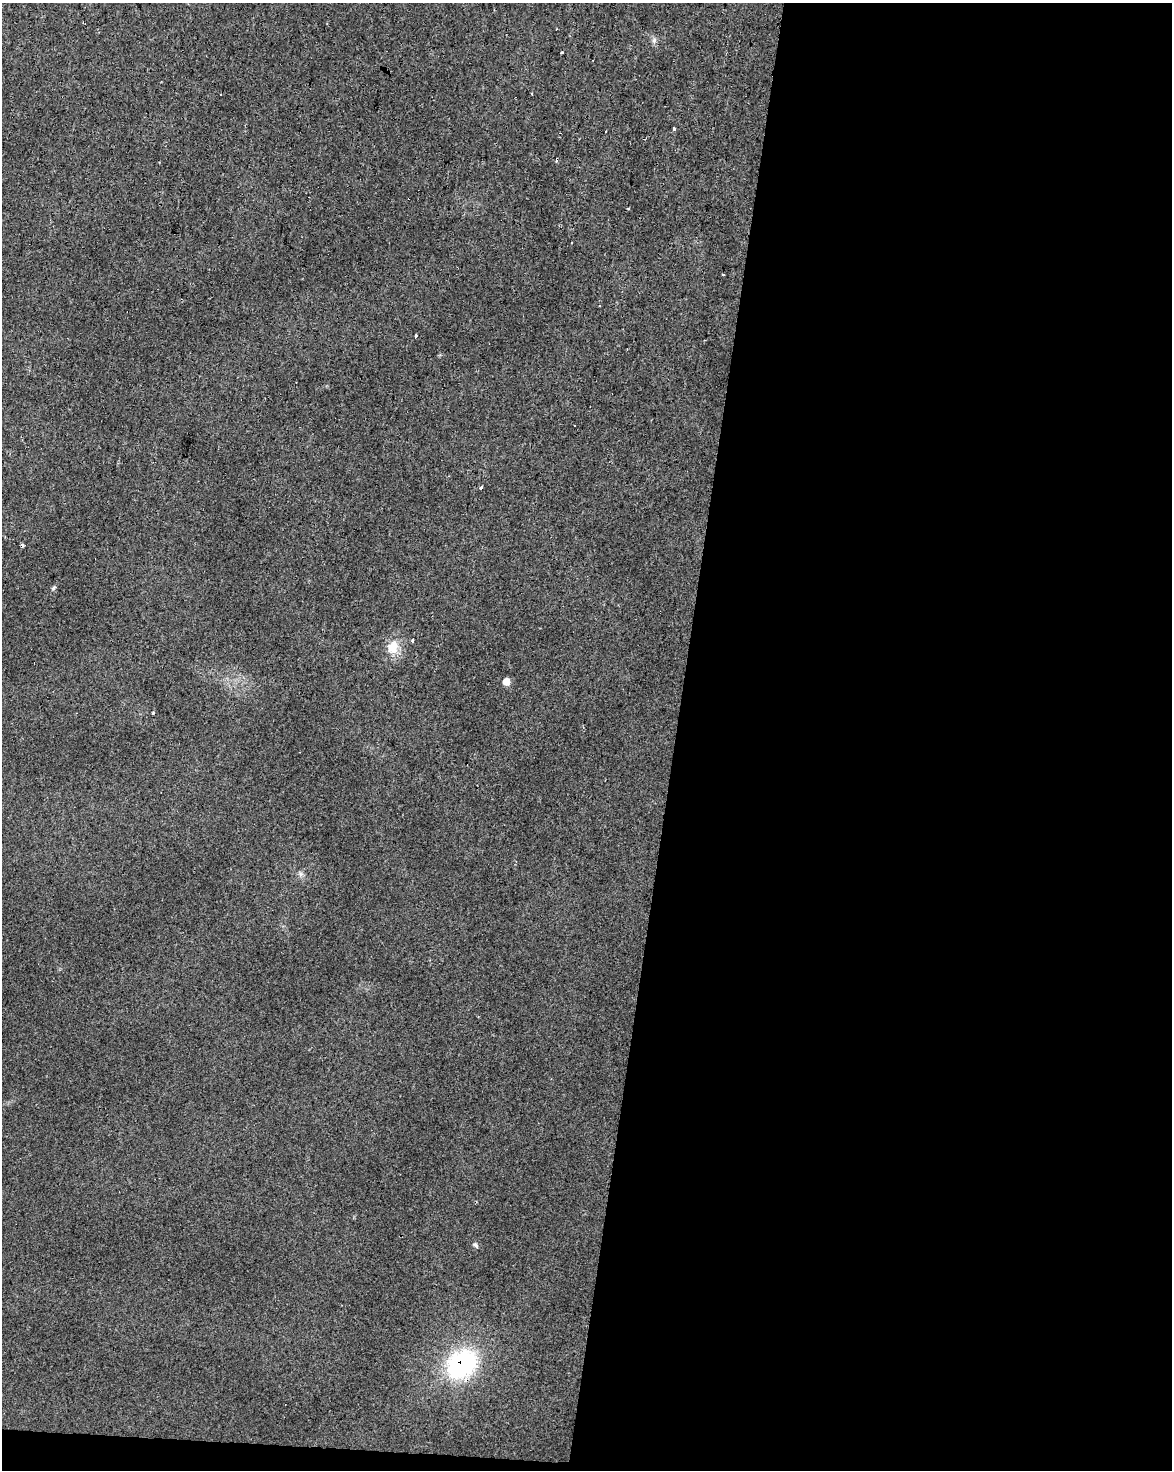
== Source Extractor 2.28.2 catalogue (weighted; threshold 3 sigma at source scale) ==
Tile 12 of 4 x 3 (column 4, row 3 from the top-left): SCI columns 3518-4687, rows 285-1752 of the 4687 x 4912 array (HDU 1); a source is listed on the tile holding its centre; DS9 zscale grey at full resolution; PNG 1174 x 1472 px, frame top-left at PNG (2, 3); no overlay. Shown black and unused: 43% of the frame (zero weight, under 2 of 3 exposures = <1% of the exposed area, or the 3 px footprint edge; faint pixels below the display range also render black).
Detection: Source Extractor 2.28.2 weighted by HDU 2 'WHT'; one run over the whole footprint, this tile lists its part. Background 0.0282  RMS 0.0063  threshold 0.0281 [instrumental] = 3 sigma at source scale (4.5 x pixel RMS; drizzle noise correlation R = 1.50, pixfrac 1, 0.0396/0.0396 arcsec/px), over >= 5 px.
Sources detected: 24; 9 cosmic-ray / hot-pixel residue — not listed; the other 15 listed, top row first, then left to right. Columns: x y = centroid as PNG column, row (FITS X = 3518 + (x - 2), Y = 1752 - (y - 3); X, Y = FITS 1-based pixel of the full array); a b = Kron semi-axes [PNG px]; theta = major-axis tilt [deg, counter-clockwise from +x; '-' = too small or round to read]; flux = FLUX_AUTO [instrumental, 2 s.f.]
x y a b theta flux
654 40 8 6 69 1.7
563 53 3 3 - 3.6
674 128 4 3 - 6
723 275 3 3 - 1
599 305 3 2 - 0.52
415 336 3 3 - 4
481 488 4 3 - 5.2
53 588 8 4 36 0.95
413 640 4 3 - 3.4
393 647 16 13 73 11
506 682 8 7 - 4
153 713 3 3 - 1.2
300 874 7 4 -89 1.4
475 1245 9 5 -65 1.3
462 1364 32 25 38 79
Overlapping masked pixels (flux is a lower limit): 1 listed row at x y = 462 1364